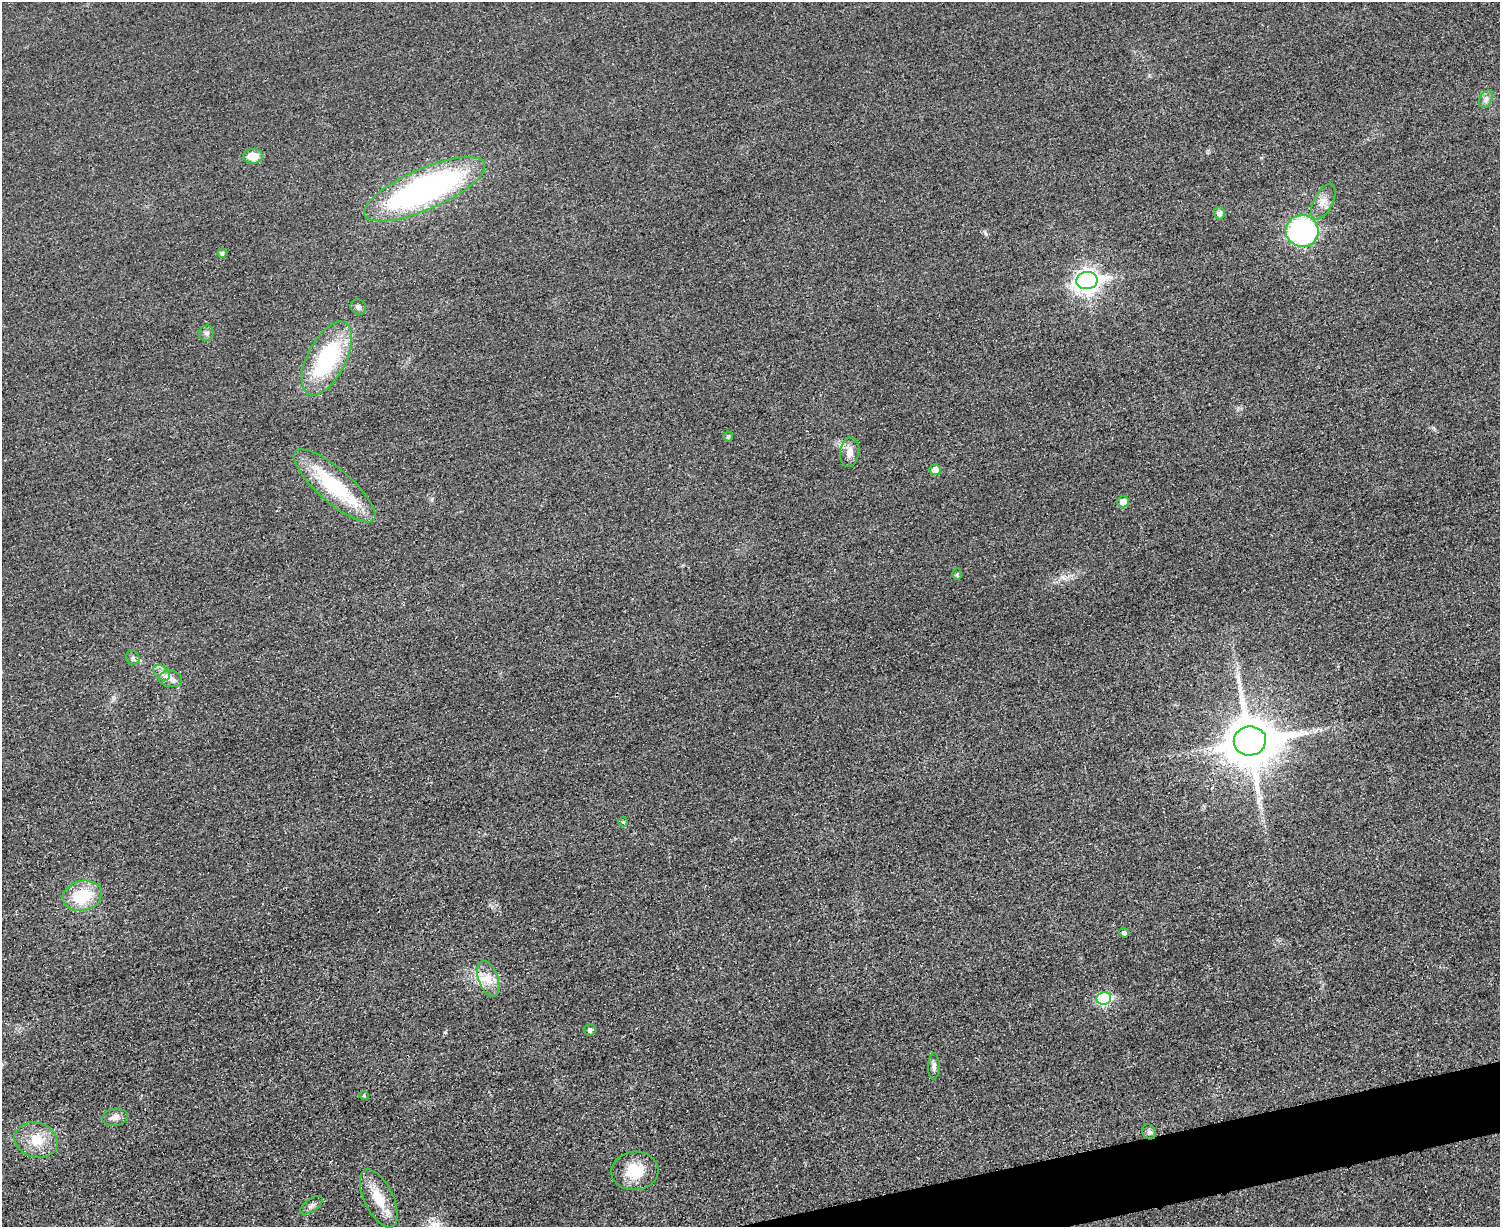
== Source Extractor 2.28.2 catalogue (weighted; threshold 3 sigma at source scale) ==
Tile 5 of 3 x 4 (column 2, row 2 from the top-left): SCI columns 1651-3148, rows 2468-3692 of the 4919 x 4934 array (HDU 1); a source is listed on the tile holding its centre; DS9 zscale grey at full resolution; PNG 1502 x 1229 px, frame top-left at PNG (2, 2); each listed source drawn as its Kron ellipse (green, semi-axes under 4 px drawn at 4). Shown black and unused: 2% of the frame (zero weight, under 3 of 4 exposures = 2% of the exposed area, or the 3 px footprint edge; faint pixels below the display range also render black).
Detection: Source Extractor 2.28.2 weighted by HDU 2 'WHT'; one run over the whole footprint, this tile lists its part. Background 0.0153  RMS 0.0057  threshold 0.0258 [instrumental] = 3 sigma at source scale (4.5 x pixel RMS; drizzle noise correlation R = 1.50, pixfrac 1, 0.05/0.05 arcsec/px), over >= 5 px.
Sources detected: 35; all 35 listed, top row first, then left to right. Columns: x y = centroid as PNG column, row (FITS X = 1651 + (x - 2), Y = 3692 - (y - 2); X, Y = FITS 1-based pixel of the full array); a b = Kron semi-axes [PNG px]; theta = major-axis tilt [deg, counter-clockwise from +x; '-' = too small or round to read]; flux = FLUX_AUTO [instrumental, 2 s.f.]
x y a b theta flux
1486 99 9 6 60 2.2
253 156 10 7 3 8.1
425 189 65 20 23 180
1323 202 19 9 62 5.4
1219 213 6 5 - 2.7
1302 231 16 16 - 100
222 253 5 4 - 1.6
1087 281 10 8 9 380
358 307 8 7 - 1.9
206 333 8 7 - 1.8
327 358 40 19 63 56
728 436 5 5 - 1.3
850 452 14 9 82 5.1
935 470 5 5 - 4.6
334 486 52 16 -41 45
1123 502 6 5 - 5.2
957 574 6 4 88 0.95
133 658 7 6 - 1.5
161 673 9 6 -41 2.8
171 679 12 8 -7 3.4
1250 741 16 14 10 3100
623 822 4 4 - 0.61
82 896 20 15 14 23
1124 933 5 4 - 1.6
488 979 18 9 -70 7.2
1104 998 7 6 - 53
590 1030 6 5 - 2
934 1066 13 5 89 2.2
364 1095 4 4 - 0.57
115 1117 13 8 8 3.8
1149 1132 8 6 -55 1.5
36 1140 22 17 -17 13
635 1171 23 19 3 17
379 1198 31 14 -64 15
311 1205 13 6 37 2.4
Unlisted compact peaks at least as high as the median listed source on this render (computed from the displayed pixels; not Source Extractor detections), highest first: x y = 445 1032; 985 233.